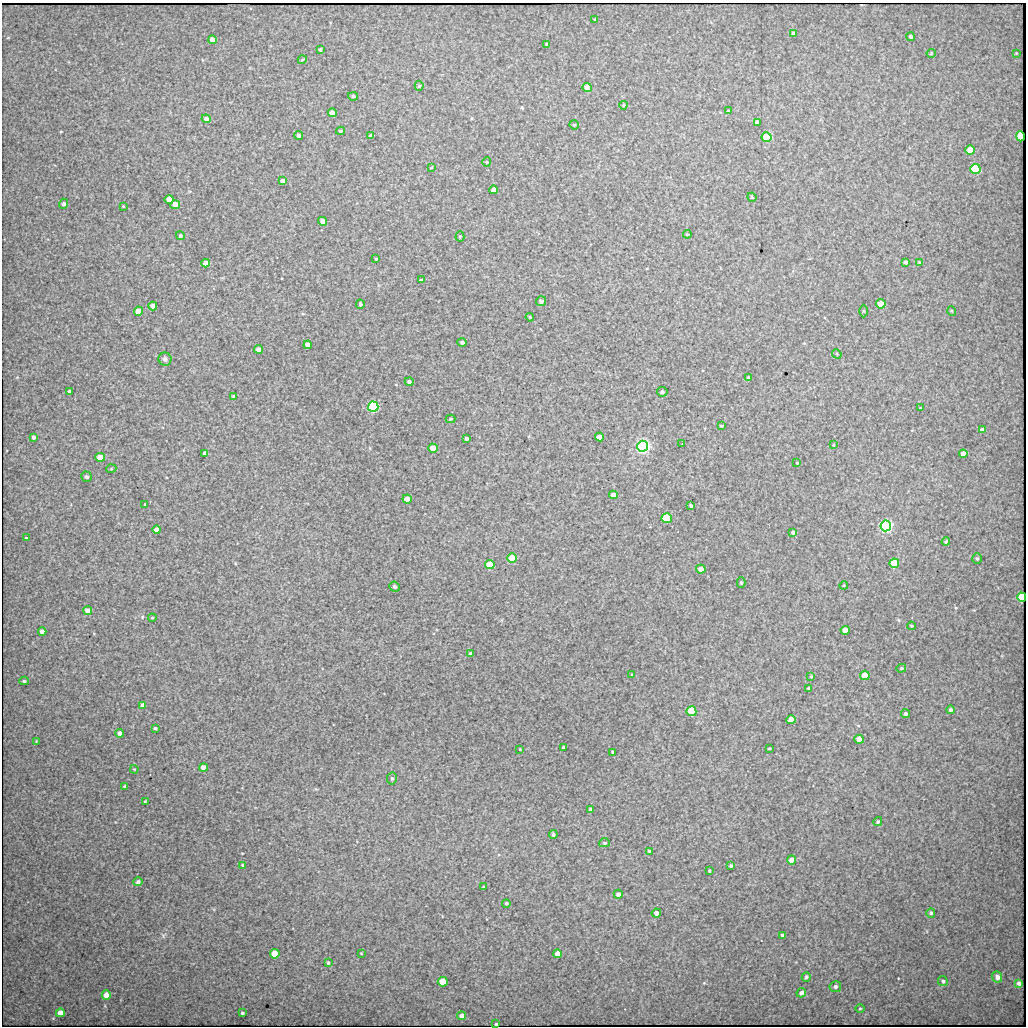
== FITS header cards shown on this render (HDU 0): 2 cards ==
NAXIS1  =                 1024 / length of data axis 1
NAXIS2  =                 1024 / length of data axis 2

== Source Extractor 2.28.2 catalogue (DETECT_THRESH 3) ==
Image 1024 x 1024 px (HDU 0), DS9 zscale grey, 1 PNG px = 1 image px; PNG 1028 x 1028 px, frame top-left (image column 1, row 1024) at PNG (2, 3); each listed source drawn as its Kron ellipse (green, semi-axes under 4 px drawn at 4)
Background 552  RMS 4.9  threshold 14.6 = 3 sigma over >= 5 px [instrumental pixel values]
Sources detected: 161; all 161 listed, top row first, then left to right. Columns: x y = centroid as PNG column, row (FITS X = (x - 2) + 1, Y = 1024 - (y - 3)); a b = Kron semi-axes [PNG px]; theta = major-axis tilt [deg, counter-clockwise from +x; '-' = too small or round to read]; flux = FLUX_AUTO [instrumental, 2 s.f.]
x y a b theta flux
595 19 3 2 - 250
794 34 4 4 - 1200
911 37 4 3 - 600
212 40 4 4 - 2300
547 44 4 3 - 680
320 49 4 3 - 440
931 53 4 4 - 350
1016 53 2 2 - 190
302 60 4 3 - 260
419 86 5 4 - 480
587 87 4 4 - 4300
353 96 5 4 - 620
623 105 4 3 - 390
728 111 3 2 - 310
332 113 4 4 - 2300
206 119 4 4 - 1300
757 122 4 4 - 960
574 125 5 4 - 400
340 131 4 3 - 420
298 135 4 4 - 810
371 136 4 3 - 1000
1020 136 5 4 - 12000
767 137 5 5 - 19000
970 150 4 4 - 5500
487 162 4 4 - 360
431 168 3 2 - 250
975 169 5 5 - 30000
282 181 4 4 - 1100
494 190 4 4 - 1600
752 197 5 4 - 350
169 199 4 4 - 3200
64 204 5 4 - 910
175 205 4 4 - 3400
123 206 4 4 - 240
323 221 4 4 - 1900
687 234 4 4 - 370
180 236 4 4 - 640
460 236 5 4 - 380
376 259 3 2 - 340
906 262 4 3 - 760
919 262 4 4 - 290
206 263 4 4 - 2400
421 280 4 3 - 400
541 301 5 5 - 1200
360 304 4 4 - 640
881 304 5 4 - 5700
153 306 4 4 - 1800
138 311 4 4 - 4100
864 311 6 4 -90 420
952 311 5 3 - 290
530 317 4 3 - 300
462 342 5 4 - 740
308 345 4 4 - 2500
259 349 4 4 - 2400
837 354 5 4 - 400
165 359 6 6 - 1300
748 377 4 4 - 300
409 382 4 4 - 820
70 392 4 4 - 1000
662 392 5 5 - 700
234 396 4 3 - 360
373 407 5 5 - 57000
920 408 3 2 - 190
450 419 5 4 - 370
721 426 4 3 - 360
982 430 4 4 - 1000
34 437 4 3 - 730
600 437 4 4 - 3400
466 438 3 3 - 690
682 444 2 2 - 150
833 445 4 3 - 260
643 446 5 5 - 150000
433 448 4 4 - 4000
205 453 4 3 - 690
963 454 4 4 - 3000
100 457 5 4 - 5000
797 463 3 2 - 250
111 469 5 3 - 290
86 477 5 5 - 730
613 495 4 4 - 2400
407 499 4 4 - 3200
145 504 3 2 - 220
691 506 4 3 - 520
667 518 5 5 - 21000
886 526 5 5 - 110000
157 530 4 4 - 2500
793 532 4 3 - 670
26 538 3 3 - 2100
946 542 4 3 - 420
512 558 5 4 - 6900
977 559 5 4 - 460
894 563 5 5 - 14000
490 565 5 4 - 7100
701 569 5 4 - 1800
741 583 5 4 - 520
844 585 4 3 - 290
394 587 5 5 - 710
1022 597 5 4 - 15000
88 611 4 4 - 3200
152 618 4 4 - 330
911 626 4 3 - 320
845 630 4 4 - 3200
42 632 4 4 - 1500
470 654 4 4 - 1300
901 668 5 4 - 380
632 675 3 3 - 290
865 675 5 4 - 8500
811 676 4 4 - 310
24 681 4 3 - 490
808 688 3 3 - 300
143 705 4 4 - 1600
950 710 4 4 - 670
691 711 5 5 - 11000
906 714 4 4 - 680
791 720 4 4 - 3800
155 728 4 3 - 530
120 733 4 4 - 2000
859 739 5 4 - 3300
36 741 3 2 - 240
563 747 3 3 - 440
769 748 4 2 - 280
520 749 3 2 - 210
613 752 4 3 - 700
204 767 4 4 - 2500
134 769 4 3 - 260
392 778 6 5 - 620
125 786 3 3 - 590
145 801 3 2 - 280
590 809 3 3 - 390
878 822 4 4 - 530
553 834 4 4 - 690
604 843 5 4 - 490
649 851 4 3 - 430
791 860 4 4 - 2500
243 865 4 3 - 370
731 866 4 3 - 560
709 871 3 3 - 330
138 882 4 4 - 790
484 887 3 3 - 380
618 894 4 4 - 1200
506 903 4 4 - 390
656 913 4 4 - 1600
931 913 5 4 - 570
782 935 3 3 - 540
361 953 3 2 - 240
275 954 5 5 - 6500
558 954 4 4 - 2600
328 963 4 3 - 390
806 977 5 3 - 700
997 977 6 5 - 1600
943 981 5 5 - 640
443 982 5 5 - 9800
1019 983 4 4 - 990
835 987 6 5 - 890
801 993 5 4 - 1100
106 995 4 4 - 3300
860 1008 5 3 - 300
60 1013 4 4 - 2800
242 1013 3 3 - 470
462 1016 4 4 - 1600
496 1024 4 2 - 490